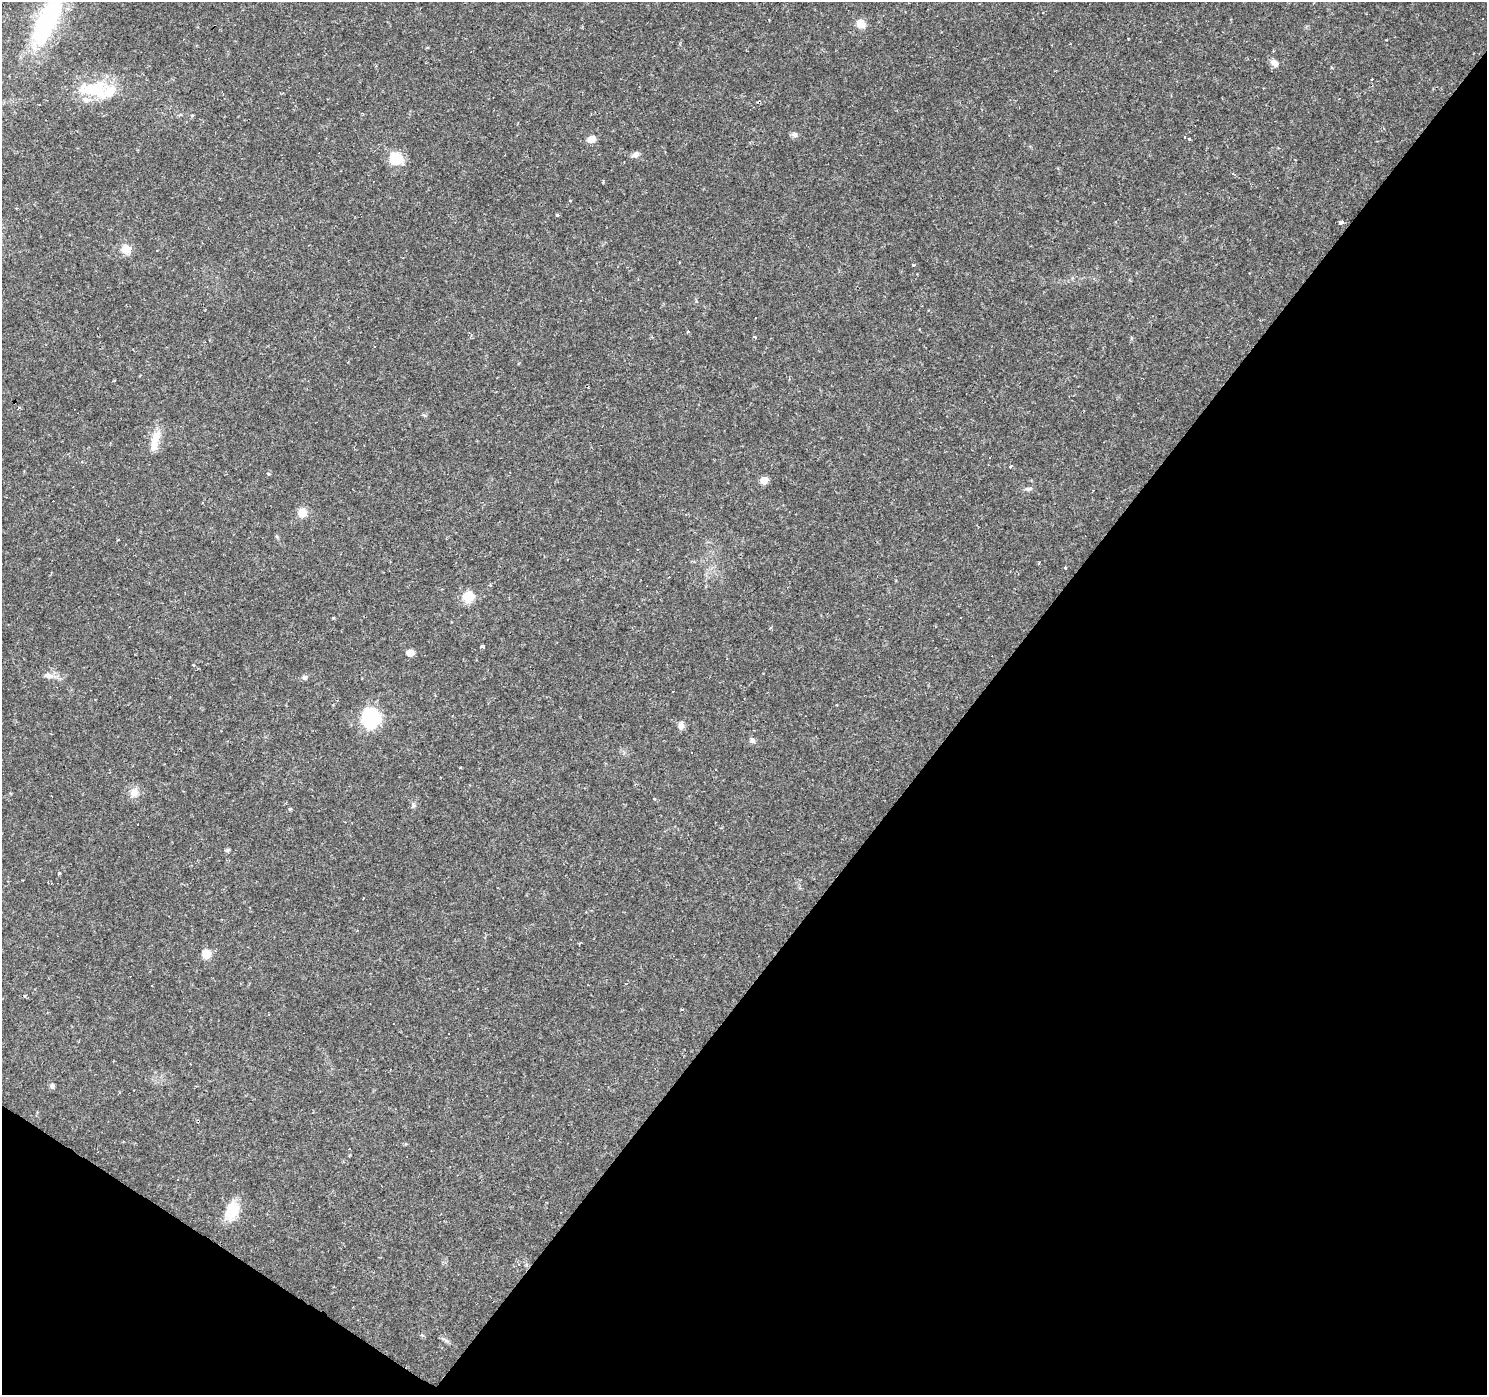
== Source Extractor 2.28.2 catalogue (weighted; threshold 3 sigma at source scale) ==
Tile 15 of 4 x 4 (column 3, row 4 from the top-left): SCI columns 2975-4459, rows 245-1637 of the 5945 x 5993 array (HDU 1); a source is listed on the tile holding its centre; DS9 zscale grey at full resolution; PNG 1489 x 1397 px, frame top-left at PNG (2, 2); no overlay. Shown black and unused: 37% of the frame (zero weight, under 2 of 3 exposures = <1% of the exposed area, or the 3 px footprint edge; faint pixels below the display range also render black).
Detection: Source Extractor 2.28.2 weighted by HDU 2 'WHT'; one run over the whole footprint, this tile lists its part. Background 0.0655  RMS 0.0042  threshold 0.0191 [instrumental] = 3 sigma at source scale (4.5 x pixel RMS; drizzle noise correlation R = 1.50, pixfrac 1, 0.0396/0.0396 arcsec/px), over >= 5 px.
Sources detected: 83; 1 inside a brighter object's white glare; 24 cosmic-ray / hot-pixel residue — not listed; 2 inside a brighter listed object's ellipse — not listed separately; the other 56 listed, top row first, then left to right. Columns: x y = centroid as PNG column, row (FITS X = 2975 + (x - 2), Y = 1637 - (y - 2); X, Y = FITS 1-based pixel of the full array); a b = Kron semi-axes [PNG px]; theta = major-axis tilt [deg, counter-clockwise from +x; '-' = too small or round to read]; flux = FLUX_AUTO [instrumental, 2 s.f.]
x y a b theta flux
47 19 71 22 62 57
860 23 9 8 - 5
1274 63 10 8 -34 2.4
92 89 48 21 -3 20
794 134 8 7 - 1.4
1184 137 3 3 - 0.41
591 139 9 7 11 3.1
1189 139 3 3 - 0.49
635 155 10 6 18 1.6
396 158 9 9 - 16
1233 173 4 4 - 0.43
1185 194 4 3 - 0.35
557 215 4 4 - 0.58
1341 222 4 3 - 3.5
126 249 11 11 - 4.6
913 265 3 3 - 1.1
754 337 3 3 - 0.72
19 408 6 3 38 0.52
424 415 6 4 -19 0.54
155 440 29 10 73 6.7
990 457 3 2 - 0.26
1010 466 4 3 - 3.6
269 474 5 3 - 0.45
764 480 5 5 - 11
1028 489 12 5 3 1.3
1093 490 3 2 - 0.56
202 503 3 2 - 0.3
302 513 7 7 - 7.2
118 540 3 2 - 0.34
1039 563 4 2 - 0.71
1065 568 3 3 - 2.6
468 597 9 9 - 10
333 618 5 3 - 0.34
482 646 4 3 - 3.4
410 653 9 7 -10 2.7
49 676 15 7 -9 2.8
305 677 8 6 31 0.98
371 718 10 10 - 58
681 726 11 6 78 2.3
752 740 9 6 -60 1.1
460 767 3 2 - 0.39
716 770 3 2 - 0.32
134 792 12 11 - 3.3
412 806 7 4 63 1.2
290 809 4 4 - 0.51
227 850 6 5 - 0.66
59 873 3 3 - 0.98
206 954 7 7 - 7.1
152 986 2 2 - 0.28
477 989 3 2 - 0.4
25 996 5 3 - 0.47
682 1009 3 2 - 0.72
393 1024 3 2 - 0.46
449 1033 2 2 - 0.42
52 1086 7 6 - 1.1
232 1211 23 16 70 10
Isophote crosses this tile's border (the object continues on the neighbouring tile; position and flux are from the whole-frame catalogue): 1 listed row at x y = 47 19
Unlisted compact peaks at least as high as the median listed source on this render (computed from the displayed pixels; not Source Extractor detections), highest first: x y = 603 181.